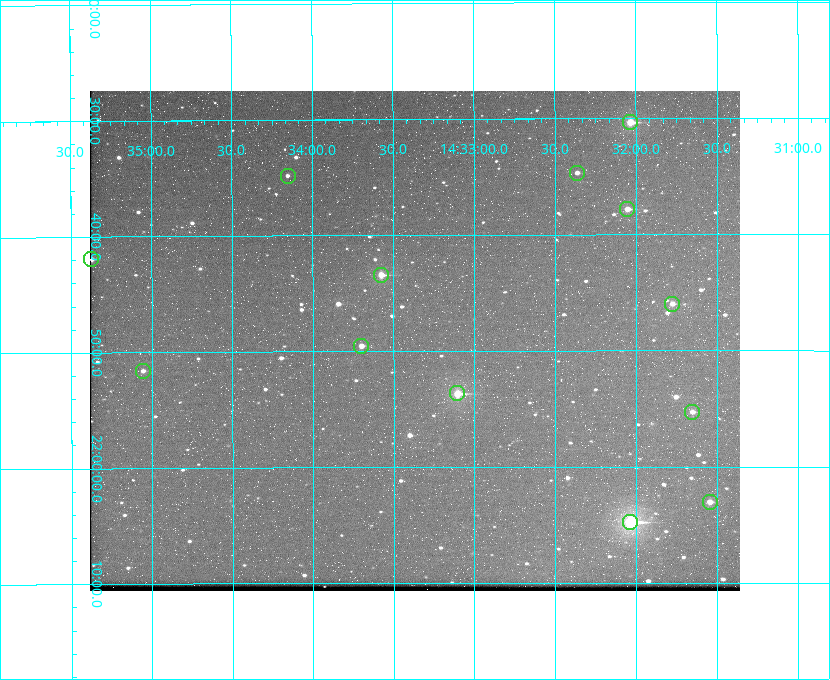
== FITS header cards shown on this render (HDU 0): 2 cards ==
NAXIS1  =                  650 / Width of table row in bytes
NAXIS2  =                  500 / Number of rows in table

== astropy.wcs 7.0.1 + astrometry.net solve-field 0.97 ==
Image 650 x 500 px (HDU 0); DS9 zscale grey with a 90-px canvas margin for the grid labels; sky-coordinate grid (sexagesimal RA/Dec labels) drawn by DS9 from the SOLVED WCS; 13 Tycho-2 reference stars matched to detected sources circled (green)
Header WCS: none
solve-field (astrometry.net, Tycho-2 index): SOLVED blind (the file carries no WCS)
Solved WCS: RA---TAN-SIP/DEC--TAN-SIP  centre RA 14:33:22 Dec +21:49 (218.34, +21.82 deg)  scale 5.17 arcsec/px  FOV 56.0' x 43.1'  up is -180 deg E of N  parity flipped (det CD > 0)
(file carries no celestial WCS; the grid is the blind solution)
Tycho-2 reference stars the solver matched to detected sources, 13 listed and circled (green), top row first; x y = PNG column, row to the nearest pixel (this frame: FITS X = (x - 93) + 1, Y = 500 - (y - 91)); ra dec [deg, ICRS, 3 dp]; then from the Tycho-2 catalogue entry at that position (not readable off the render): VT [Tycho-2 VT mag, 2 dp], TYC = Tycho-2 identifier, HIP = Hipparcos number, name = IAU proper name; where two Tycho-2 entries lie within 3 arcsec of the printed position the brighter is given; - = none
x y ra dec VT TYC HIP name
633 122 218.009 +21.506 9.86 1482-261-1 71070 -
580 173 218.091 +21.578 11.86 1482-488-1 - -
291 176 218.538 +21.580 12.32 1482-583-1 - -
630 209 218.013 +21.630 10.90 1482-192-1 - -
94 259 218.844 +21.699 10.65 1483-208-1 - -
384 275 218.394 +21.724 10.38 1482-83-1 - -
675 304 217.944 +21.766 11.64 1482-281-1 - -
364 346 218.426 +21.826 11.53 1482-602-1 - -
146 371 218.763 +21.860 11.96 1483-381-1 - -
460 393 218.276 +21.895 9.80 1482-882-1 - -
695 412 217.914 +21.922 12.06 1482-114-1 - -
713 502 217.886 +22.051 11.56 1482-538-1 - -
633 522 218.009 +22.080 8.78 1482-606-1 71072 -